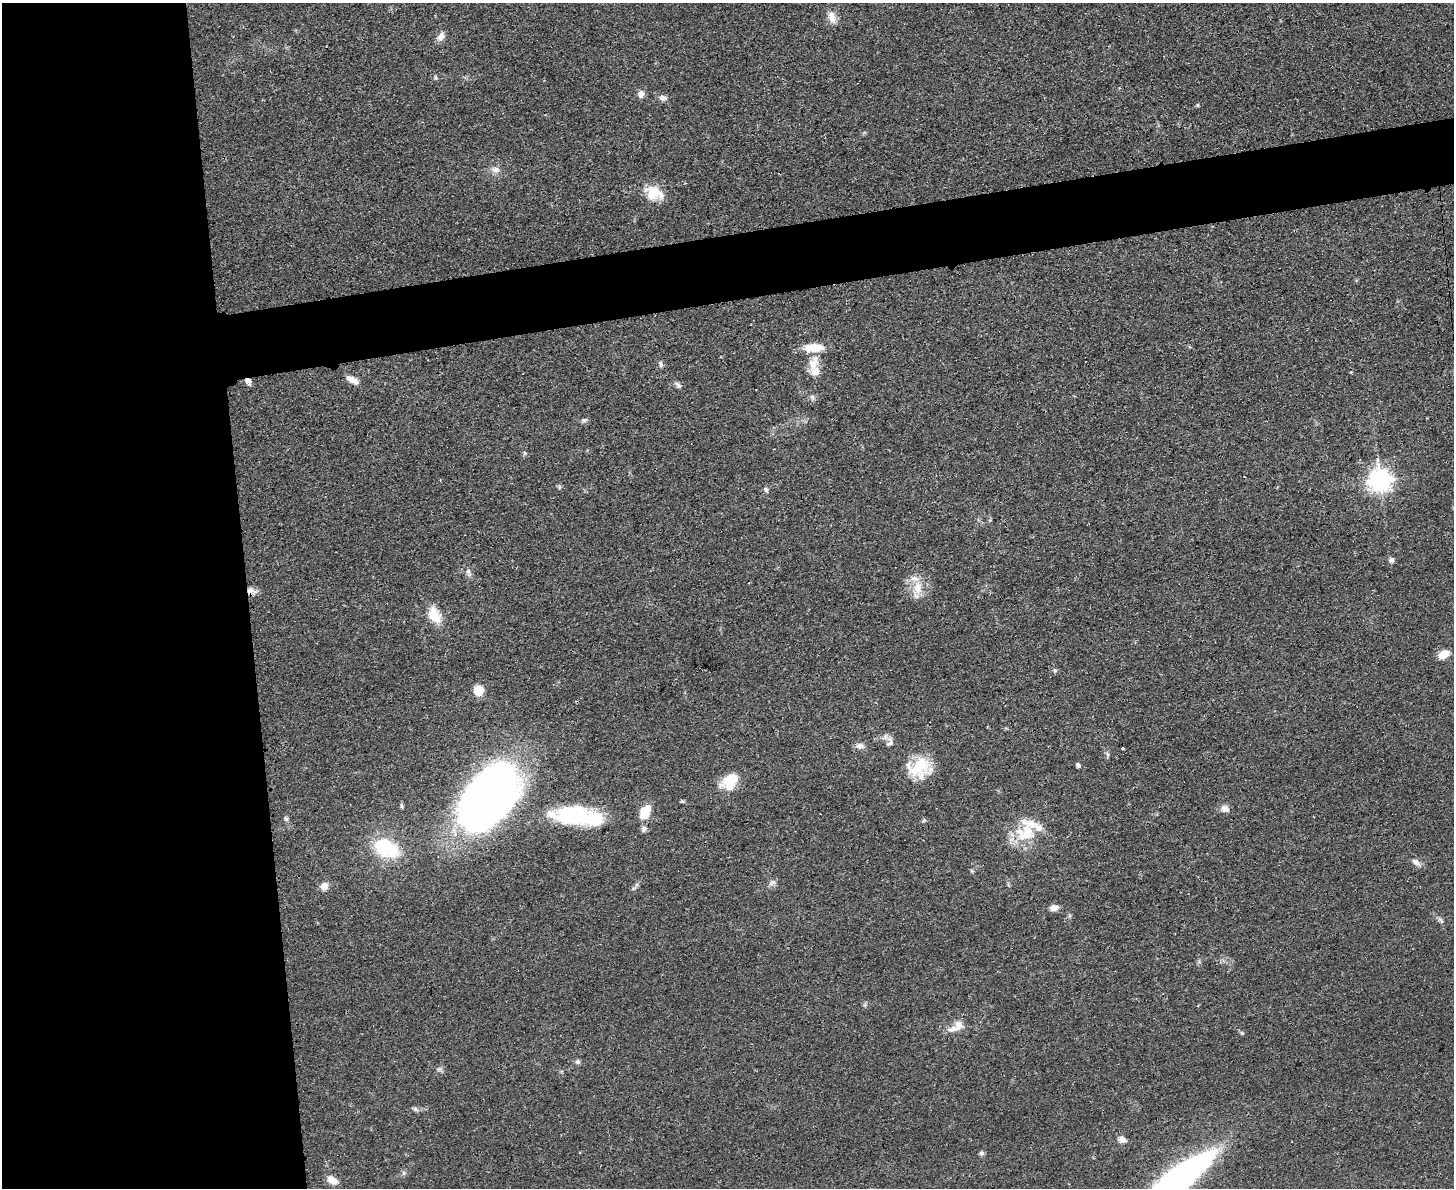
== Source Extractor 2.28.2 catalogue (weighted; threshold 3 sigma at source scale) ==
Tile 7 of 3 x 4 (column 1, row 3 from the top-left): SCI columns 142-1593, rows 1198-2383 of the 4749 x 4767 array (HDU 1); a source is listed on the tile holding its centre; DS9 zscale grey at full resolution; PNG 1456 x 1190 px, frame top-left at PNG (2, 3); no overlay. Shown black and unused: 22% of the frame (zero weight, under 3 of 4 exposures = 2% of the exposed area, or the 3 px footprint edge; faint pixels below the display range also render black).
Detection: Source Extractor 2.28.2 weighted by HDU 2 'WHT'; one run over the whole footprint, this tile lists its part. Background 0.0465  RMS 0.0051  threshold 0.0229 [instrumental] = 3 sigma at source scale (4.5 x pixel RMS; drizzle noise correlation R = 1.50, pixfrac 1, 0.05/0.05 arcsec/px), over >= 5 px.
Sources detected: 64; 1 inside a brighter object's white glare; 1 cosmic-ray / hot-pixel residue — not listed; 6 inside a brighter listed object's ellipse — not listed separately; the other 56 listed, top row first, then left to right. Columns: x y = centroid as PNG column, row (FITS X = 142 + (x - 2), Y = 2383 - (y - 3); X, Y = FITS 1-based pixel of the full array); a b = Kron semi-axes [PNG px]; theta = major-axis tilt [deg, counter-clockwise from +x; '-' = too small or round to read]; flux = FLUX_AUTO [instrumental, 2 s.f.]
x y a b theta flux
832 17 17 9 -67 4
441 36 11 9 60 3
641 94 9 8 - 2.8
663 98 10 7 -12 2.1
496 169 12 8 -5 2.8
653 193 18 16 -44 10
814 348 22 9 2 10
813 363 23 11 74 7.8
661 364 8 4 -79 1.2
352 380 15 7 -26 4.3
248 381 8 6 -48 2.5
678 385 10 6 -44 1.5
812 397 5 5 - 1.1
584 420 7 5 0 1.2
525 453 5 5 - 0.75
1380 480 9 8 - 310
559 487 6 5 - 0.95
766 490 7 5 -56 1.1
1391 560 7 6 - 1.5
468 571 6 6 - 1.3
918 588 19 11 90 7.8
250 591 12 8 -7 3.4
434 615 21 13 -62 10
1444 654 10 7 26 7.2
1055 670 5 5 - 0.8
478 690 9 8 - 8.9
890 742 15 10 -90 3
860 746 11 7 -5 2.6
1122 748 3 3 - 0.91
1108 755 6 4 -71 0.83
920 765 29 24 -56 18
1078 765 6 5 - 1.1
730 781 20 14 48 14
488 798 59 32 57 450
1225 809 12 9 -28 2.7
645 812 17 10 62 11
582 817 49 23 -21 32
286 819 6 5 - 0.89
924 820 6 4 46 0.72
644 829 7 7 - 1.7
1025 833 34 26 86 19
386 849 17 11 -25 47
1416 862 10 7 -34 2.4
972 871 5 4 - 0.62
772 883 11 6 37 1.7
324 886 9 8 - 3.9
1054 908 9 6 3 3.6
1441 920 9 4 -42 1.2
956 1027 25 11 32 5.6
578 1062 6 6 - 1.2
415 1109 6 6 - 1.1
1122 1139 11 8 -29 2.4
981 1153 7 5 31 1.1
404 1173 7 4 -90 0.92
1178 1178 79 19 36 180
332 1180 13 8 -28 4.4
Overlapping masked pixels (flux is a lower limit): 2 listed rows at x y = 248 381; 250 591
Isophote crosses this tile's border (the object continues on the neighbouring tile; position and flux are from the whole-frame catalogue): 1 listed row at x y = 1178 1178